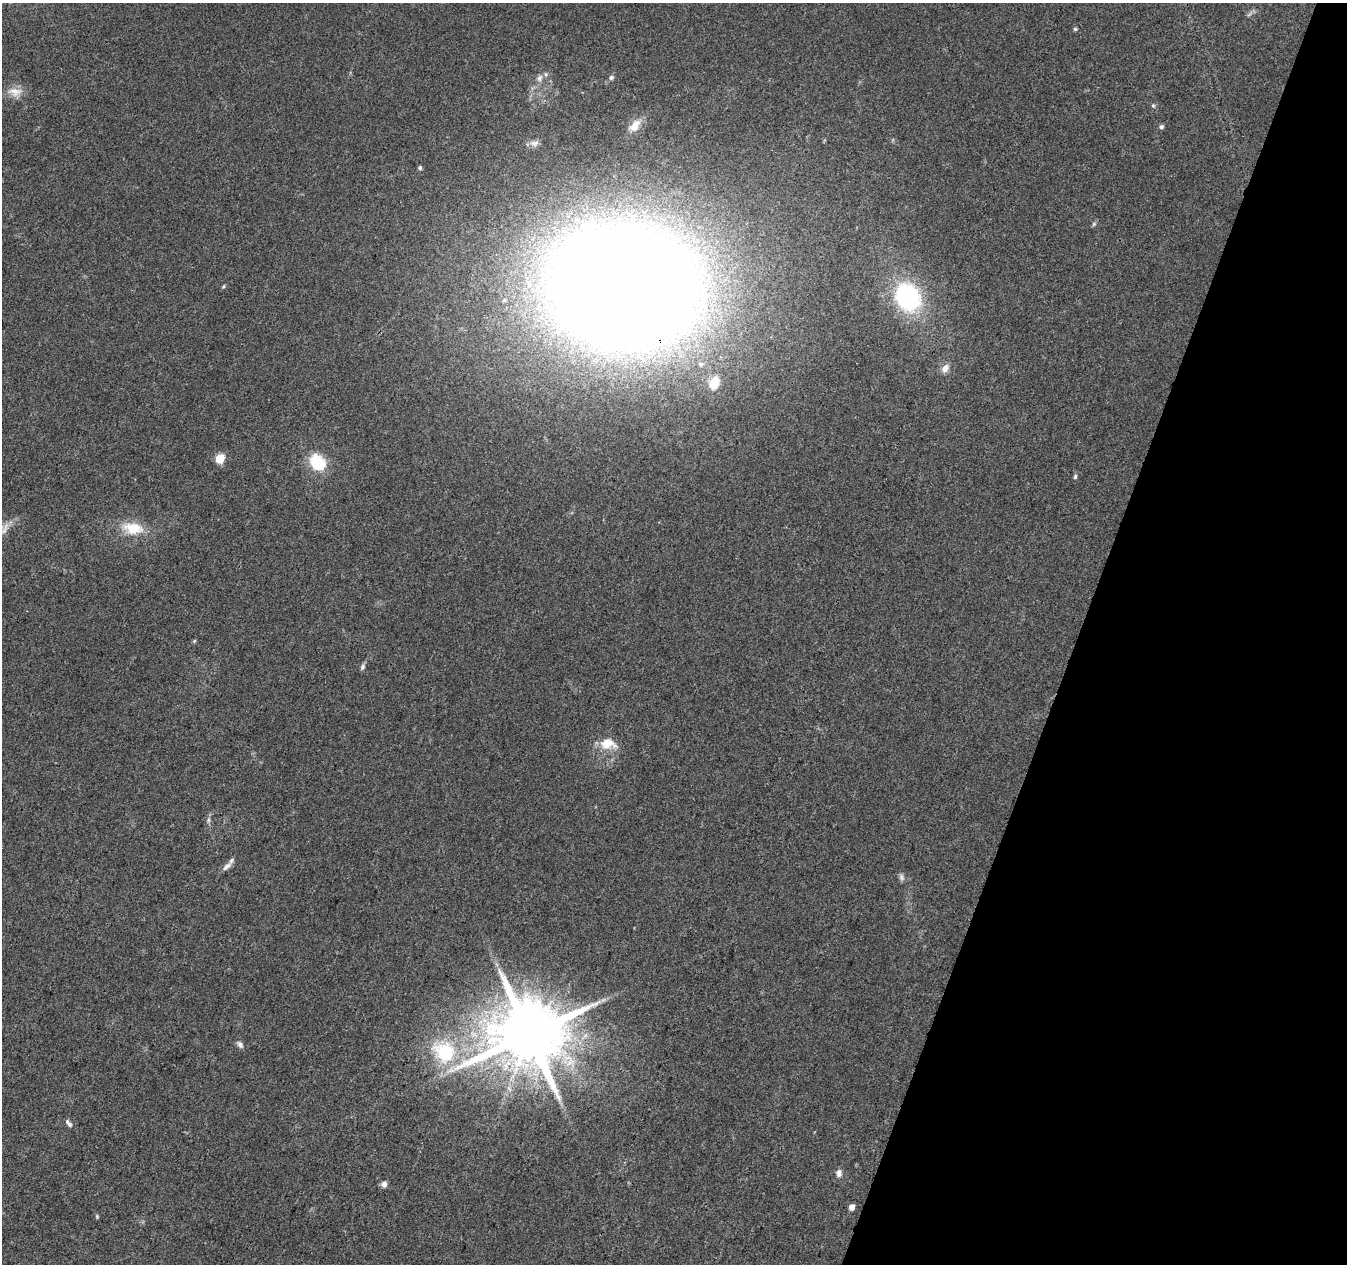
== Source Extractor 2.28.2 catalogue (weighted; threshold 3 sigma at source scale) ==
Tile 8 of 4 x 4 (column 4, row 2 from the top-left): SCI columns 4042-5386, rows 2803-4064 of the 5386 x 5539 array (HDU 1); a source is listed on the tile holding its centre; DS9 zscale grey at full resolution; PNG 1349 x 1266 px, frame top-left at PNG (2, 3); no overlay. Shown black and unused: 20% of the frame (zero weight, under 3 of 4 exposures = <1% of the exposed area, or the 3 px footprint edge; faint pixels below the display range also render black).
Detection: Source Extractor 2.28.2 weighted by HDU 2 'WHT'; one run over the whole footprint, this tile lists its part. Background 0.0487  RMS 0.0044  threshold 0.0198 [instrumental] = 3 sigma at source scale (4.5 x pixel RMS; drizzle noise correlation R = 1.50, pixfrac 1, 0.0396/0.0396 arcsec/px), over >= 5 px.
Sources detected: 36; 1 too faint to see at this stretch — not listed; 1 inside a brighter listed object's ellipse — not listed separately; the other 34 listed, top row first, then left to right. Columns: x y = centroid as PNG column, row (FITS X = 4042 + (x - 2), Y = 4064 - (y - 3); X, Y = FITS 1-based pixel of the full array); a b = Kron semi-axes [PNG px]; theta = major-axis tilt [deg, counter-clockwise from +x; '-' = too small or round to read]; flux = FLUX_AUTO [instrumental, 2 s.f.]
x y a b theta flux
1075 29 5 4 - 0.61
611 77 6 6 - 0.99
539 78 11 7 59 2.3
15 92 22 12 -4 5.2
1153 106 6 5 - 0.75
635 126 19 11 50 5.6
1161 127 6 5 - 1.1
534 143 13 7 3 1.9
420 168 5 5 - 0.78
1094 224 6 5 - 0.76
223 286 6 4 46 0.57
625 286 89 68 -6 2000
908 297 25 21 -58 59
701 364 6 6 - 1
945 368 13 9 54 3.2
714 382 6 5 - 27
220 458 5 5 - 20
317 462 19 14 -48 17
1075 477 7 5 74 0.78
132 528 25 13 -7 12
194 641 5 4 - 0.54
362 667 9 5 74 1.1
608 744 19 13 -8 8.9
208 820 7 4 89 0.94
226 866 16 7 42 2.3
902 877 10 6 -76 1.3
529 1034 19 17 35 5300
240 1044 11 6 -49 1.6
444 1052 34 30 -37 34
68 1123 12 5 -52 1.4
839 1173 9 7 -87 2.1
384 1184 7 6 - 2
852 1207 5 4 - 3.6
97 1216 6 4 -70 0.56
Overlapping masked pixels (flux is a lower limit): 1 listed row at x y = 625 286